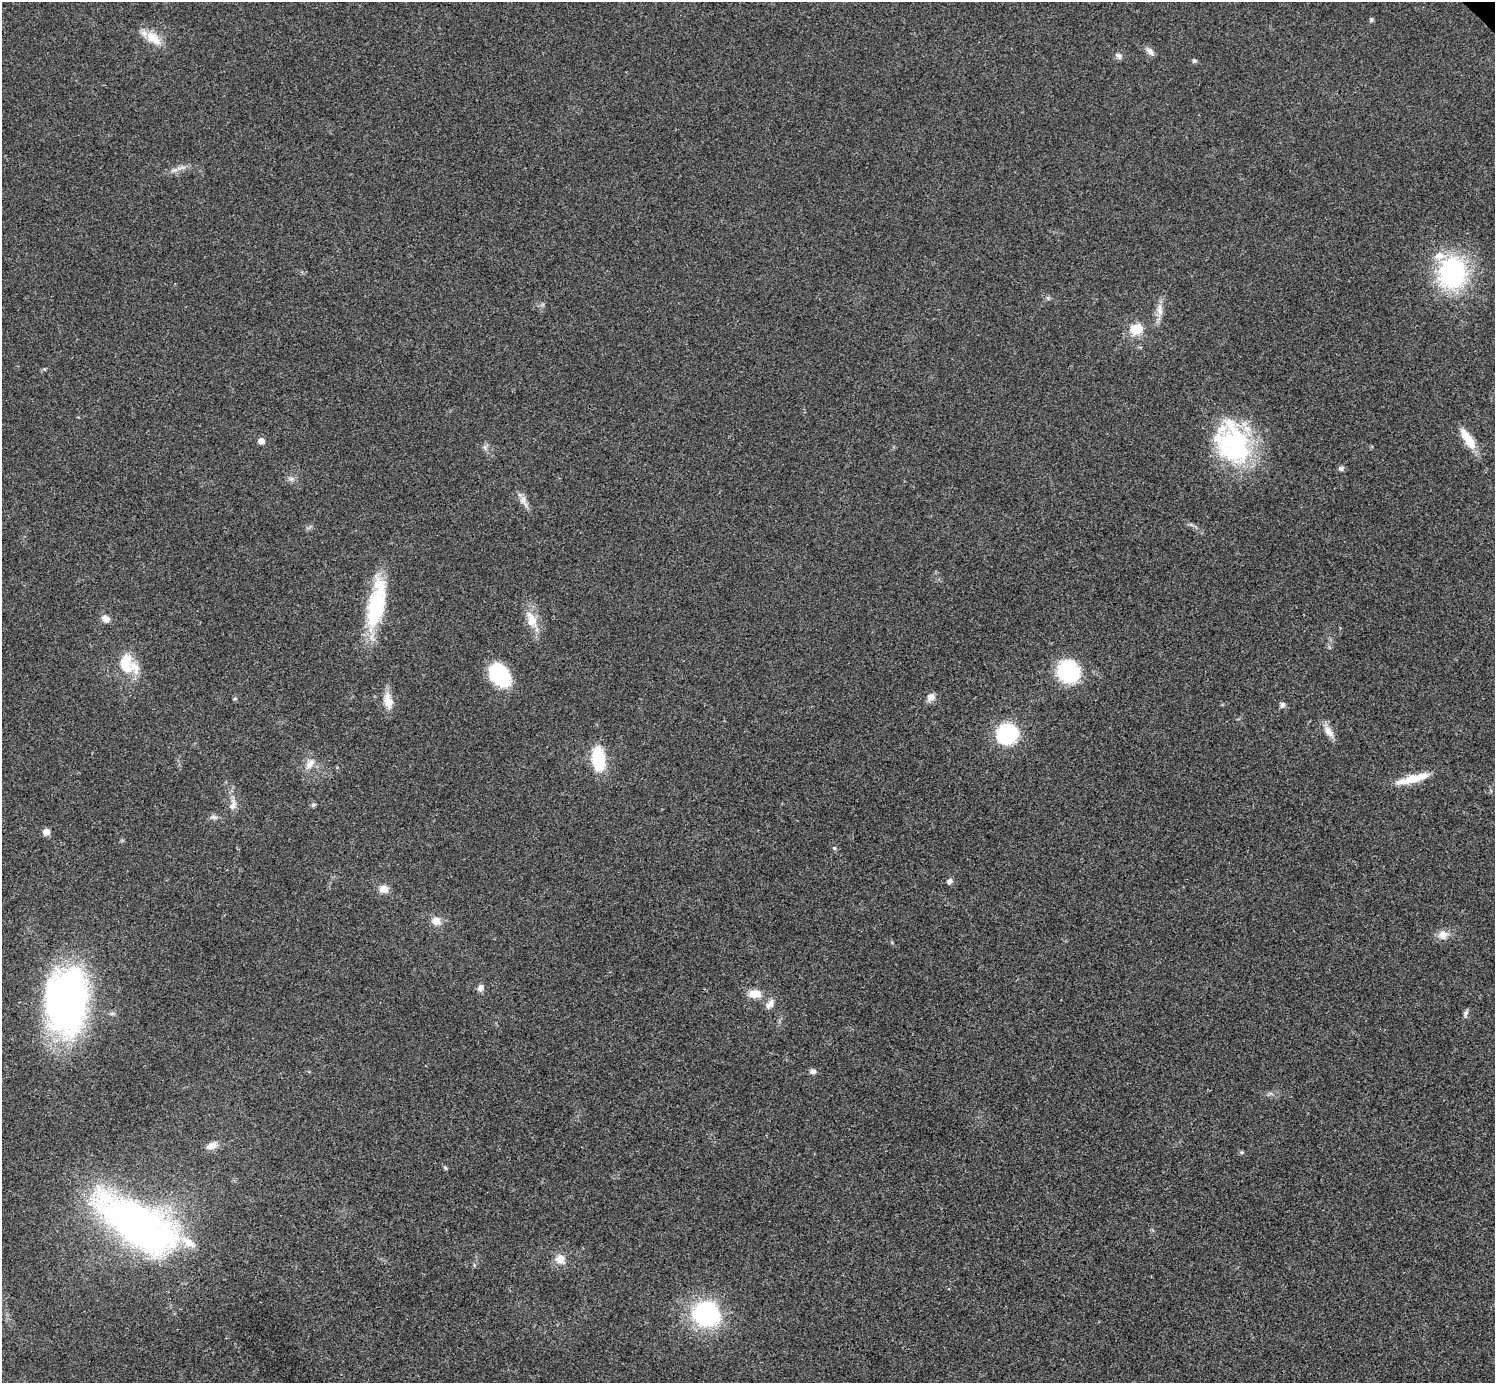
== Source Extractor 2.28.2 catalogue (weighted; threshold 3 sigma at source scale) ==
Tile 7 of 4 x 4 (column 3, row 2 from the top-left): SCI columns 2994-4486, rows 3063-4443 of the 5983 x 5983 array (HDU 1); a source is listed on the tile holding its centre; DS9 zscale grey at full resolution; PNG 1497 x 1385 px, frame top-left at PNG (2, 2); no overlay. Shown black and unused: <1% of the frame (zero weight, under 3 of 4 exposures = <1% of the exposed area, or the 3 px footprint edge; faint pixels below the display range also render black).
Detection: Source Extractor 2.28.2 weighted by HDU 2 'WHT'; one run over the whole footprint, this tile lists its part. Background 0.0192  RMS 0.004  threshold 0.0179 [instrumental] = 3 sigma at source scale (4.5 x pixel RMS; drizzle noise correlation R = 1.50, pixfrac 1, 0.05/0.05 arcsec/px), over >= 5 px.
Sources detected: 54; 1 inside a brighter object's white glare — not listed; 4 inside a brighter listed object's ellipse — not listed separately; the other 49 listed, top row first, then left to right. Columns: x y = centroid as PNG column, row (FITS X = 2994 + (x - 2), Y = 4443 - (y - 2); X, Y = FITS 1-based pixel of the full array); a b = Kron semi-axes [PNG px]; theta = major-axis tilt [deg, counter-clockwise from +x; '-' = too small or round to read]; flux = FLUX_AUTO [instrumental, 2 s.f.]
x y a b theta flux
1371 20 5 5 - 0.58
153 38 23 12 -38 7.2
1150 51 12 7 -44 1.8
1118 56 11 6 -39 1.3
1194 61 5 5 - 0.67
180 168 13 4 23 1.8
1452 273 31 26 82 57
1160 310 18 7 -84 3.2
1136 329 12 10 20 9.1
1468 439 28 9 -56 8.4
261 441 5 5 - 3.2
1233 444 53 39 -68 51
1341 468 7 6 - 1.1
291 479 7 4 18 0.93
523 501 18 7 -65 2.8
376 605 60 19 79 32
106 618 10 7 -16 2.6
531 618 22 11 -56 5.9
126 664 29 18 -85 12
1068 671 18 17 - 34
499 675 26 18 -52 21
931 697 9 9 - 2.7
388 701 22 12 -78 5.4
1282 705 7 6 - 1.2
1328 731 18 9 -47 3.7
1007 733 23 22 - 26
598 759 22 12 -85 20
310 764 14 8 52 3
1413 779 40 9 15 9
232 806 11 8 69 2.1
214 817 11 5 -18 1.3
46 832 5 5 - 4.4
834 848 5 4 - 0.6
950 881 7 6 - 1.2
384 889 9 8 - 3.6
436 921 10 9 - 3.8
1443 935 14 12 1 3.4
480 988 9 7 66 1.7
755 994 15 10 2 4.8
67 1001 64 39 86 160
770 1004 14 8 56 2.5
1466 1013 11 5 69 1
813 1071 8 7 - 1.4
212 1146 15 8 18 3
1242 1152 6 4 1 0.63
445 1168 6 4 -47 0.54
133 1219 81 36 -30 190
560 1259 13 12 - 3.9
706 1314 31 28 -19 42